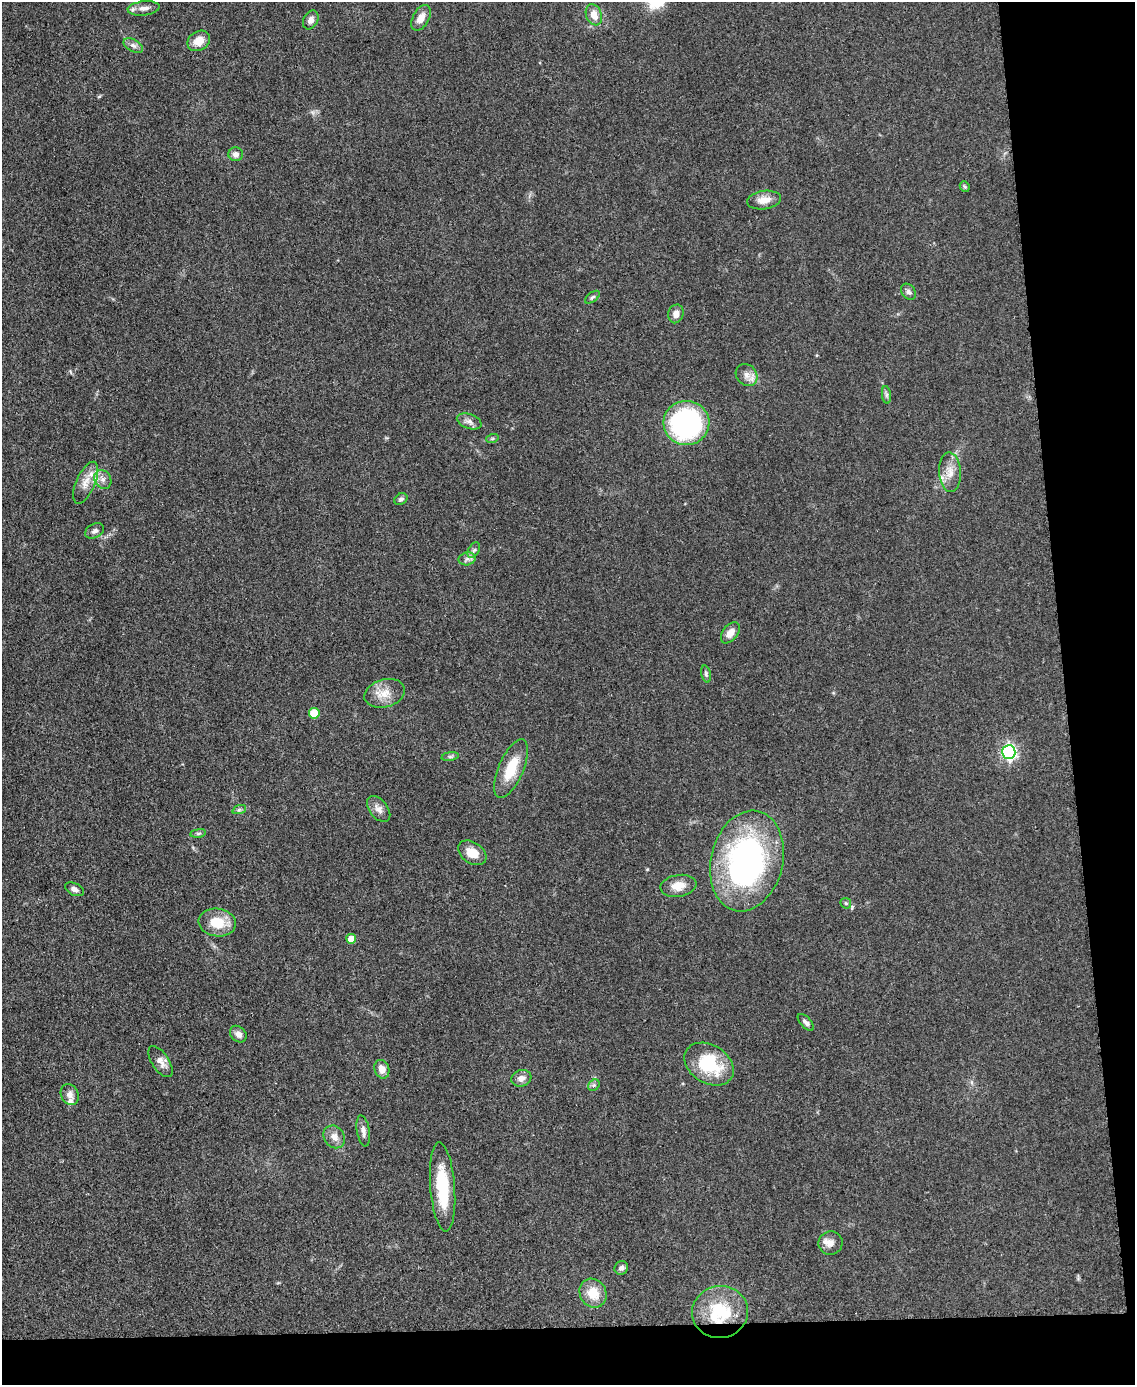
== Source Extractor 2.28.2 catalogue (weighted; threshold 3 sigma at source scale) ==
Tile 12 of 4 x 3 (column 4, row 3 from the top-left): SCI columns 3404-4536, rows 243-1625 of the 4543 x 4526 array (HDU 1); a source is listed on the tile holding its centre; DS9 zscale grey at full resolution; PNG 1137 x 1387 px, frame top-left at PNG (2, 2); each listed source drawn as its Kron ellipse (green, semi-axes under 4 px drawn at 4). Shown black and unused: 10% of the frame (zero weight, under 3 of 5 exposures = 1% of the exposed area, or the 3 px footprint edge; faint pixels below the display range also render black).
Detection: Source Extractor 2.28.2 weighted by HDU 2 'WHT'; one run over the whole footprint, this tile lists its part. Background 0.0622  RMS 0.006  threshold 0.0271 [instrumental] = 3 sigma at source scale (4.5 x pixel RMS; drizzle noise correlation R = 1.50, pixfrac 1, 0.05/0.05 arcsec/px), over >= 5 px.
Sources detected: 60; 4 inside a brighter listed object's ellipse — not listed separately; the other 56 listed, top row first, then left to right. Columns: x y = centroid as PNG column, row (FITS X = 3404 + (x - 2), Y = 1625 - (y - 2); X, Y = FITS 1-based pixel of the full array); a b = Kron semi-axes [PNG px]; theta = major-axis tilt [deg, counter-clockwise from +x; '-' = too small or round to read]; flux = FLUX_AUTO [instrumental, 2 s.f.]
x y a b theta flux
144 8 16 7 6 4.3
594 15 11 7 -68 6.9
421 18 14 8 61 5.4
311 20 10 7 62 3
199 41 12 9 33 7.2
133 45 10 6 -28 2.5
236 154 7 7 - 3.2
965 186 5 5 - 0.92
764 200 17 9 8 6.6
908 292 9 6 -50 2
592 297 8 4 37 1.1
676 314 9 7 74 3.6
747 375 12 10 -47 4.3
886 395 9 4 -82 1.5
469 421 13 7 -19 2.9
686 423 23 22 - 110
492 439 6 4 18 0.85
950 472 20 11 -86 7.8
103 479 10 8 -57 3.3
86 483 22 9 66 6.9
401 499 7 5 34 1.5
95 531 10 7 28 2.2
474 550 8 5 59 1.5
467 559 8 6 13 2.1
730 633 12 7 52 5.4
706 674 8 5 -76 1.2
385 693 20 14 17 9.3
314 713 5 5 - 17
1009 752 7 6 - 150
450 756 9 4 8 1.3
511 769 31 12 67 18
379 809 15 9 -51 3.9
239 810 7 4 19 1.1
198 833 8 4 8 1.1
472 853 15 10 -34 8.2
747 861 51 36 77 170
678 886 18 11 10 8.4
74 889 10 6 -26 2.4
846 903 6 5 - 0.95
217 923 19 14 -8 15
351 939 5 5 - 8.7
806 1022 10 5 -47 2.1
238 1034 9 7 -44 3.3
160 1062 18 8 -57 4.6
709 1064 26 19 -32 33
382 1069 9 7 -72 4.8
521 1078 10 8 19 3.9
594 1085 6 5 - 1.1
70 1095 11 8 -65 3.9
363 1131 15 6 -81 3.2
334 1137 12 10 -51 4.7
443 1187 44 12 -85 28
831 1243 12 11 - 4.4
621 1268 7 6 - 2.3
593 1293 15 13 -60 12
720 1312 28 26 12 36
Overlapping masked pixels (flux is a lower limit): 1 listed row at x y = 720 1312